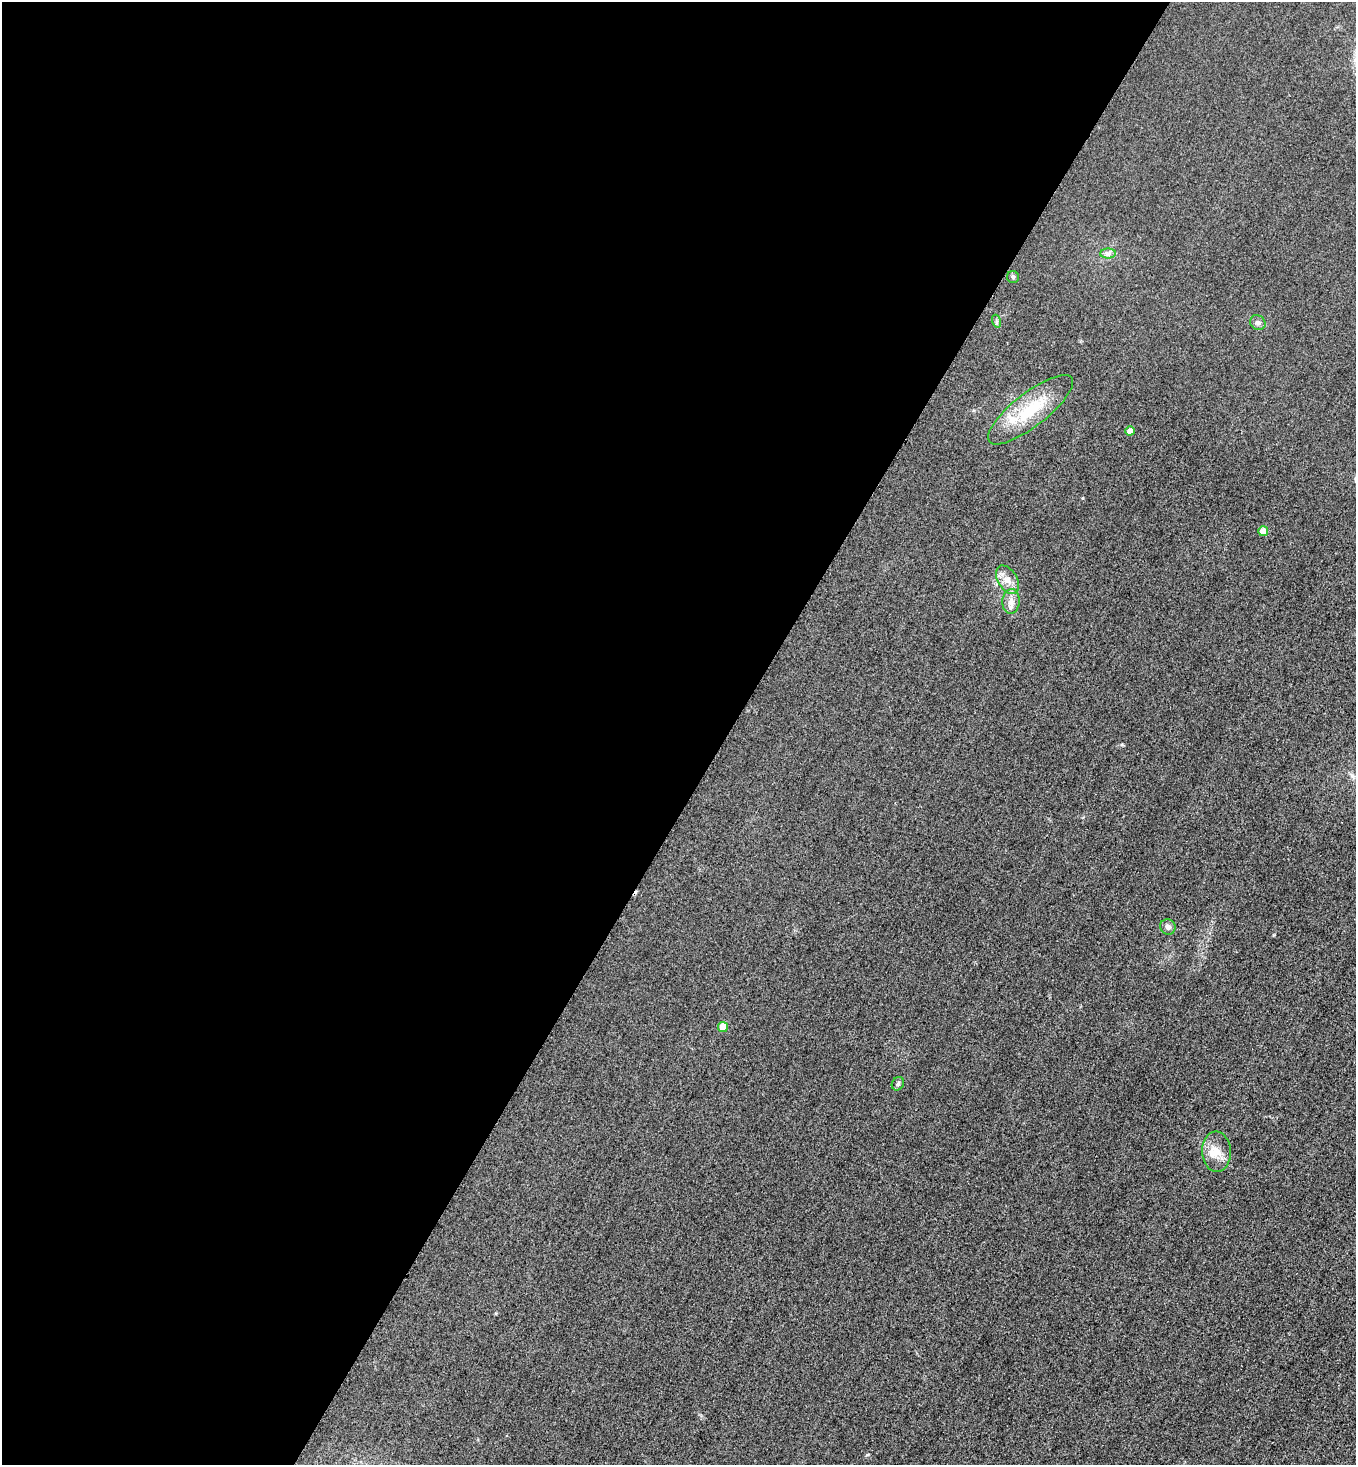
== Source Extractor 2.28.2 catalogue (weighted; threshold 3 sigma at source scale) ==
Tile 5 of 4 x 4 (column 1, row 2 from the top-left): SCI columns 320-1673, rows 2953-4415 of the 5912 x 5905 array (HDU 1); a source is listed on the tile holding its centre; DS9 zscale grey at full resolution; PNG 1358 x 1467 px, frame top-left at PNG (2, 2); each listed source drawn as its Kron ellipse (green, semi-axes under 4 px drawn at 4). Shown black and unused: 54% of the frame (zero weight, under 3 of 4 exposures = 3% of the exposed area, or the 3 px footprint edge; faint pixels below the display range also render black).
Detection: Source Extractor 2.28.2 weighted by HDU 2 'WHT'; one run over the whole footprint, this tile lists its part. Background 0.0785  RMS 0.017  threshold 0.0781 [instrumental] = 3 sigma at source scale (4.5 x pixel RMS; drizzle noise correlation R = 1.50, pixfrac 1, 0.05/0.05 arcsec/px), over >= 5 px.
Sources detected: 14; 1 inside a brighter listed object's ellipse — not listed separately; the other 13 listed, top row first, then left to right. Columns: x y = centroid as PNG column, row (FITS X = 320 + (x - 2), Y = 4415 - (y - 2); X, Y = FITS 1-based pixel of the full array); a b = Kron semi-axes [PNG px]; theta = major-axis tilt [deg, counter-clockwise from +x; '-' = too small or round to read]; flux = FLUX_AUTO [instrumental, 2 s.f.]
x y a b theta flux
1108 254 7 5 0 4.7
1013 277 6 6 - 2.9
996 321 7 4 -72 2.8
1258 323 8 7 - 4.8
1031 410 52 17 38 84
1130 431 5 4 - 15
1263 531 5 5 - 24
1008 580 15 9 -58 17
1011 601 12 8 86 12
1168 927 8 7 - 6.8
723 1027 5 5 - 32
898 1084 7 5 57 3.8
1216 1152 20 14 -87 26
Unlisted compact peaks at least as high as the median listed source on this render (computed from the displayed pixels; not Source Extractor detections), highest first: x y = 867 1455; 1274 935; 1122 744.